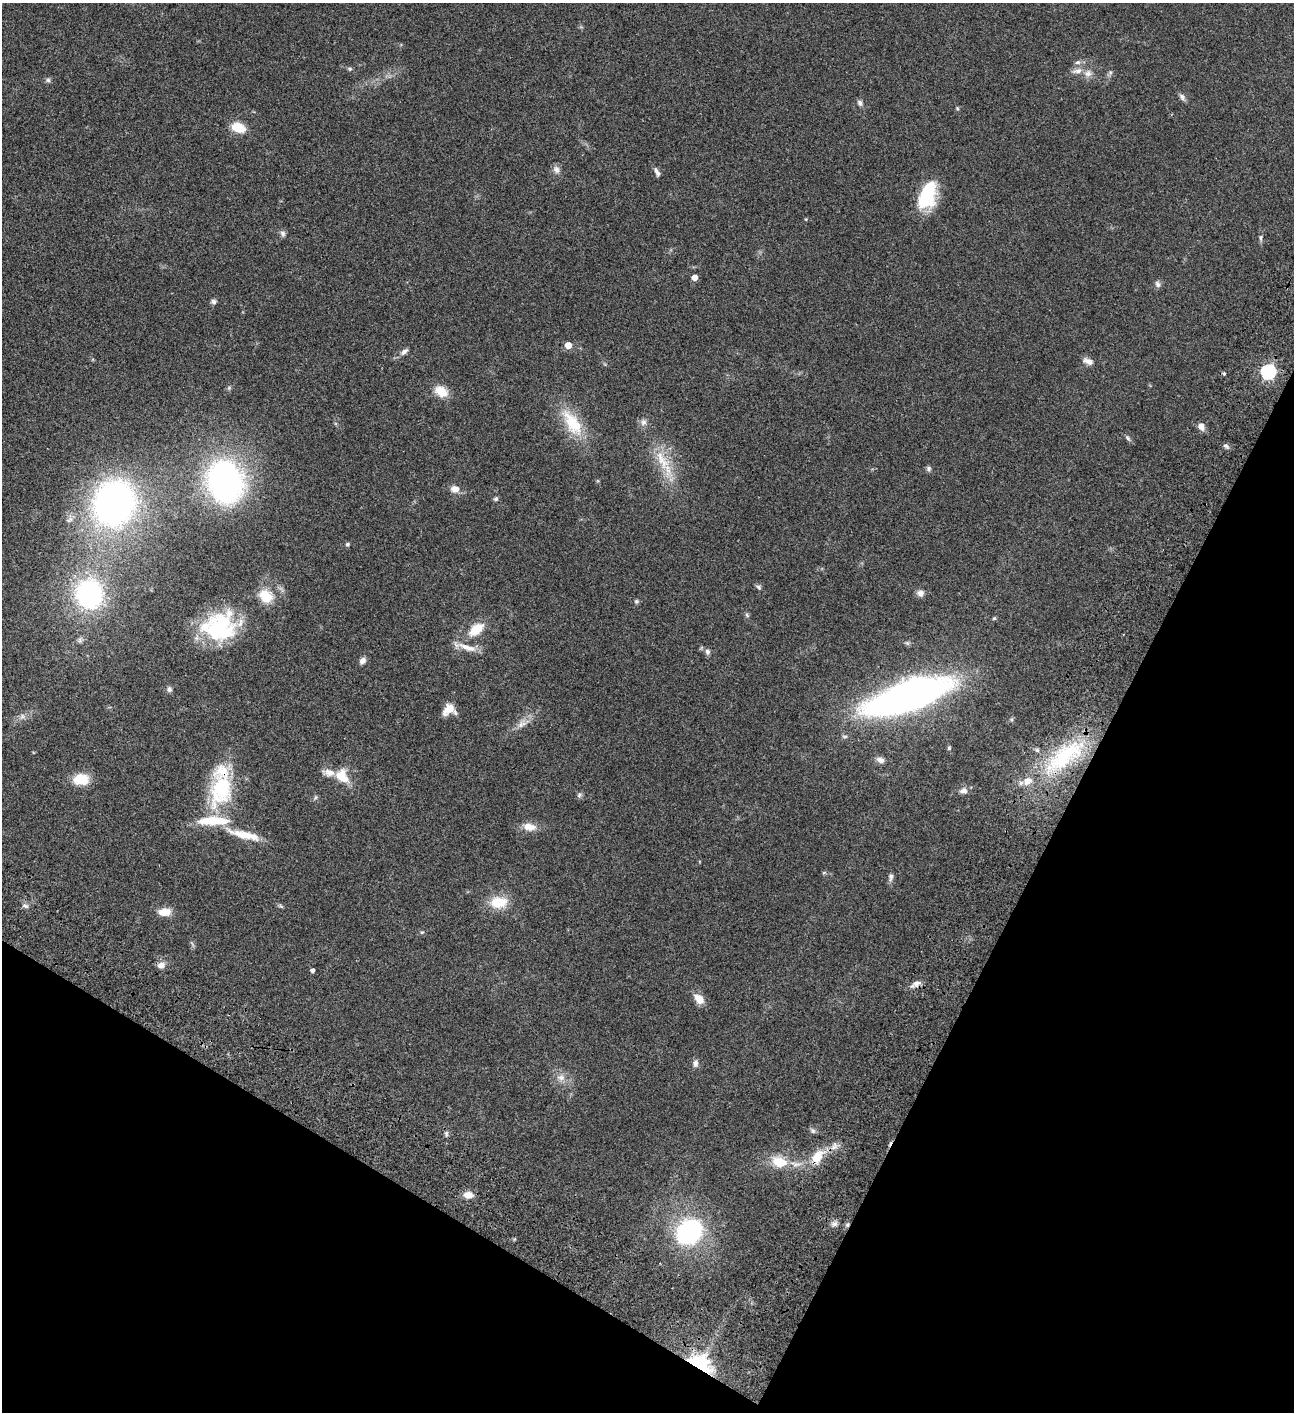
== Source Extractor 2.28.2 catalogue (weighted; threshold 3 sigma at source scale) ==
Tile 15 of 4 x 4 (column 3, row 4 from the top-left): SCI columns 3090-4381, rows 203-1612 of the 6051 x 6048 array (HDU 1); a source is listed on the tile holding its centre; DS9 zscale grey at full resolution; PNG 1296 x 1414 px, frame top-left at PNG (2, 3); no overlay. Shown black and unused: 25% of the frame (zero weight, under 3 of 4 exposures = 13% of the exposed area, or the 3 px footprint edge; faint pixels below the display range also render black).
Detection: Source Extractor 2.28.2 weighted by HDU 2 'WHT'; one run over the whole footprint, this tile lists its part. Background 0.0643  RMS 0.0059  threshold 0.0264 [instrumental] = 3 sigma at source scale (4.5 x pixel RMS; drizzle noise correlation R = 1.50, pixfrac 1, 0.05/0.05 arcsec/px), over >= 5 px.
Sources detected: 94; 1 inside a brighter object's white glare — not listed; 5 inside a brighter listed object's ellipse — not listed separately; the other 88 listed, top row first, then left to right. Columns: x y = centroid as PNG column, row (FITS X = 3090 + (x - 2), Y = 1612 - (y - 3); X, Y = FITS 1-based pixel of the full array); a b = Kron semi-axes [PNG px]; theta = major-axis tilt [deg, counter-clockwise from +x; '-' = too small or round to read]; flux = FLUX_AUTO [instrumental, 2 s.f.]
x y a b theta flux
1077 62 8 6 2 1.5
350 69 6 5 - 0.91
1077 71 16 7 13 3.4
1110 72 6 5 - 1.1
1088 73 11 10 - 3.5
48 80 7 6 - 1.2
1182 97 11 6 -61 1.7
860 103 8 6 -73 1.6
957 108 5 4 - 0.66
238 127 14 9 -18 12
556 170 11 8 -58 2.5
657 172 12 5 -62 2
927 195 31 17 71 28
806 219 4 3 - 0.49
283 233 9 7 -65 1.6
1260 238 8 5 89 1.3
694 277 4 4 - 5.4
1158 284 9 7 -66 1.7
213 302 7 6 - 1.4
568 345 5 5 - 7.9
404 351 11 6 40 2
1088 361 14 7 -22 3.2
1268 372 6 6 - 100
1224 373 4 3 - 0.85
229 388 6 5 - 0.89
441 391 17 12 -32 8.3
643 422 9 8 - 2.4
572 423 43 19 -56 22
1201 426 9 7 -59 3.2
1128 438 9 5 -53 1.2
1226 446 9 5 -21 1.4
662 460 35 14 -61 16
929 468 7 6 - 1.3
225 482 37 30 -82 170
455 489 10 8 -2 4.1
496 499 6 6 - 1
114 502 32 28 71 260
347 544 6 5 - 0.96
759 587 7 6 - 1.2
920 593 9 8 - 2.6
89 594 23 21 -75 97
265 596 16 13 -46 12
636 601 7 5 45 0.96
747 615 7 4 -46 0.86
994 618 5 4 - 0.67
219 626 49 31 28 48
476 629 16 9 39 13
80 640 9 6 80 1.6
467 647 29 7 -19 6.7
707 652 8 6 -83 1.9
363 661 8 6 45 2.6
169 689 7 6 - 1.5
907 697 67 21 19 330
449 709 13 11 21 7.2
22 716 9 7 38 2.3
521 724 14 8 30 3.9
949 748 6 4 70 0.68
1064 756 63 24 38 49
880 760 11 7 -22 2.6
342 776 21 15 -55 10
81 779 16 11 1 14
221 790 47 29 75 43
963 791 10 8 3 2.7
579 795 7 5 48 1.2
316 797 6 4 89 0.84
529 827 17 9 -9 6.1
244 835 43 9 -14 13
824 873 6 4 2 0.72
891 877 11 6 84 1.9
499 902 22 14 4 14
25 906 8 5 -26 1.4
281 906 8 3 -45 0.78
164 912 16 9 2 6.5
422 932 5 4 - 0.72
161 965 9 8 - 3.1
312 970 4 4 - 1.7
916 983 13 7 22 3.1
699 999 11 8 -47 6.8
695 1063 10 7 83 2.1
561 1077 11 8 -5 3.8
813 1131 8 6 -45 1.3
446 1134 7 5 -88 1.2
817 1157 20 11 54 12
779 1162 20 13 -17 13
468 1195 12 9 -4 4.7
834 1224 10 6 29 2
689 1232 21 17 38 85
700 1363 27 16 -32 38
Overlapping masked pixels (flux is a lower limit): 4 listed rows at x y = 221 790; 916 983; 817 1157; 700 1363